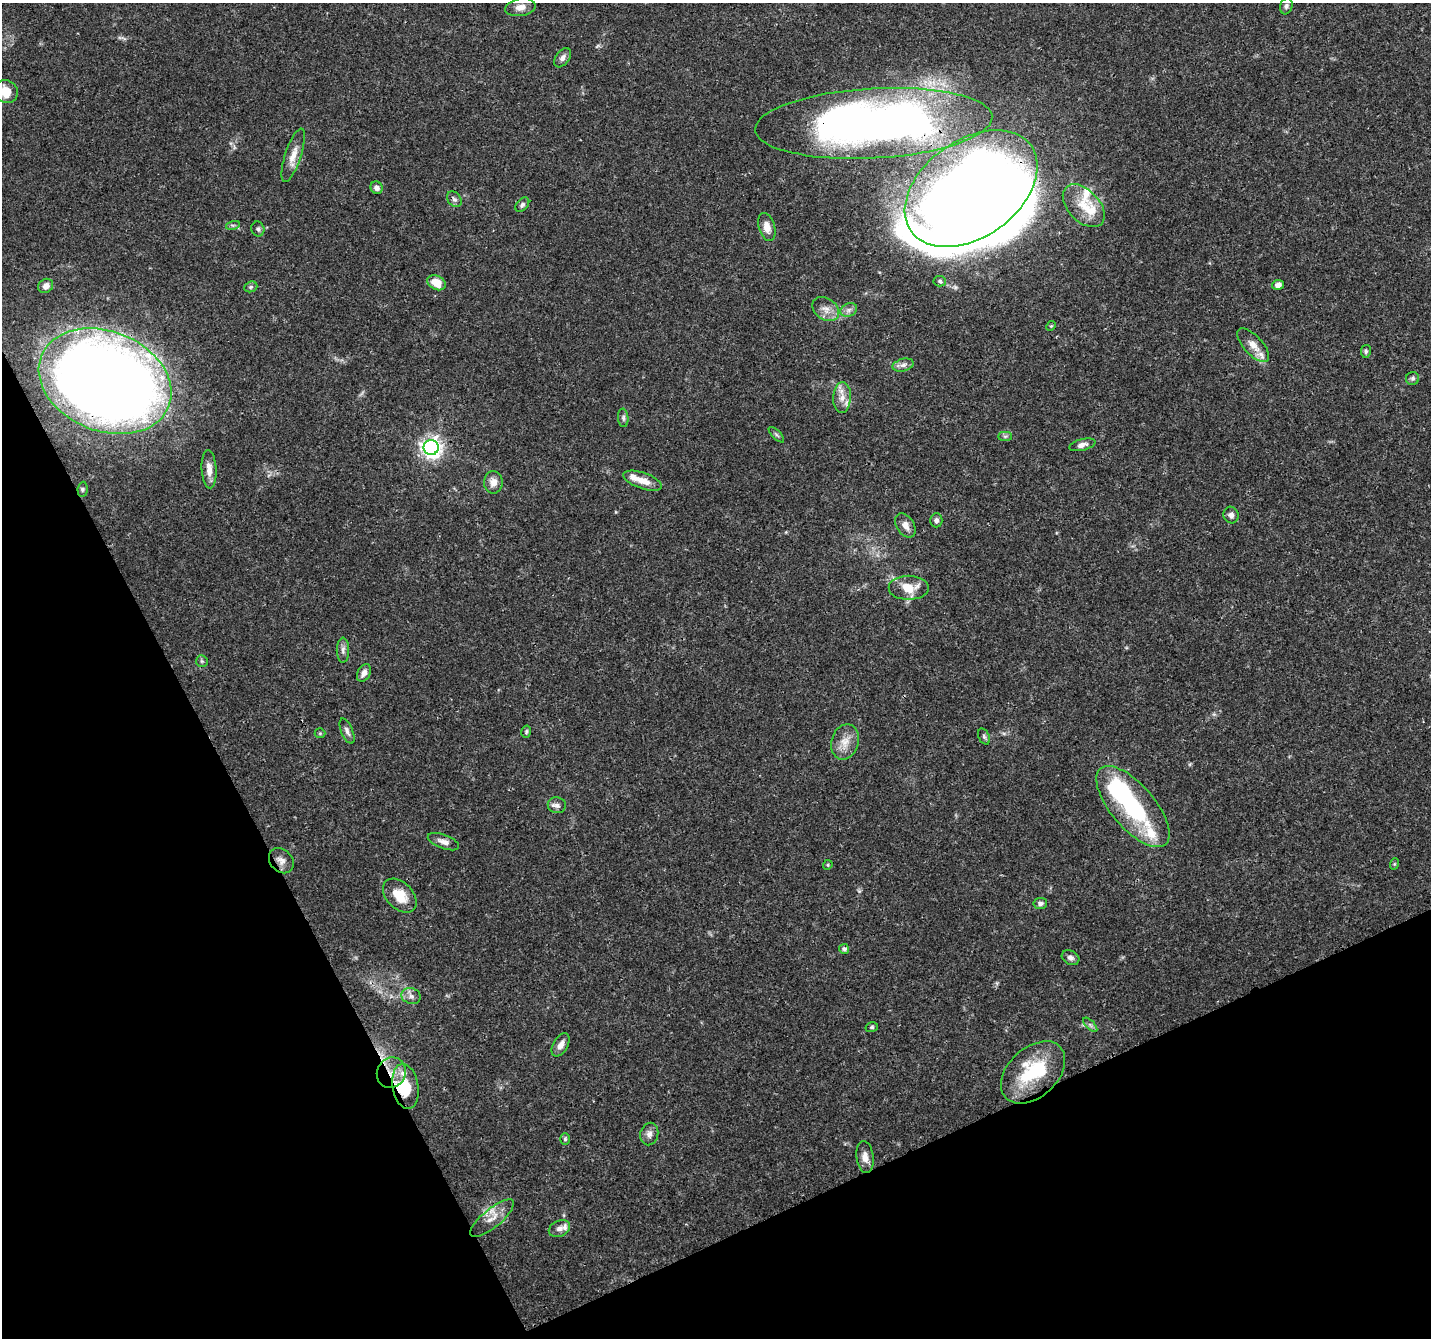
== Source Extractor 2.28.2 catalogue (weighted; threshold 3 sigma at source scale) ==
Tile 14 of 4 x 4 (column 2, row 4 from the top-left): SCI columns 1435-2863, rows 100-1435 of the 5728 x 5603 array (HDU 1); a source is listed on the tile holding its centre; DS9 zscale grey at full resolution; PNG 1433 x 1340 px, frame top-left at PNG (2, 3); each listed source drawn as its Kron ellipse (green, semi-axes under 4 px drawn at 4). Shown black and unused: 24% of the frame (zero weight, under 3 of 4 exposures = <1% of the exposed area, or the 3 px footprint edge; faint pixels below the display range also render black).
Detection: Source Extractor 2.28.2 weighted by HDU 2 'WHT'; one run over the whole footprint, this tile lists its part. Background 0.0255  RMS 0.0019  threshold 0.00867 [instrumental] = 3 sigma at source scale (4.5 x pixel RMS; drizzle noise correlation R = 1.50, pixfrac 1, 0.0396/0.0396 arcsec/px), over >= 5 px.
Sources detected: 86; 7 inside a brighter object's white glare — neither listed nor drawn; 8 inside a brighter listed object's ellipse — not listed separately; the other 71 listed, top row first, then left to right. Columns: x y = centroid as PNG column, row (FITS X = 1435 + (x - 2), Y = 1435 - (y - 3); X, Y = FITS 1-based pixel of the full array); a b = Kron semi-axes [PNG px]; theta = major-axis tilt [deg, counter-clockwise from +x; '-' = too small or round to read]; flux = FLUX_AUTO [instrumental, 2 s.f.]
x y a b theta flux
1286 6 8 6 72 0.51
520 7 15 8 10 1.6
563 58 11 6 53 0.79
6 92 12 11 - 3.9
874 123 119 35 3 150
293 155 28 8 72 2.3
377 188 6 6 - 0.77
971 189 74 48 36 210
454 199 8 6 -51 0.62
522 205 8 5 46 0.57
1084 206 25 15 -46 4.7
233 225 7 4 17 0.37
767 227 14 8 -74 1.7
258 229 7 6 - 0.49
940 281 6 5 - 0.36
436 283 10 7 -27 2.9
1278 285 6 5 - 1.1
46 286 8 6 40 1.2
251 287 7 5 21 0.39
826 309 15 10 -36 1.7
849 310 9 6 21 0.77
1051 326 5 4 - 0.22
1253 345 21 9 -48 2.1
1366 351 6 5 - 0.35
903 365 11 6 15 0.81
1413 378 6 6 - 0.4
105 381 69 50 -22 350
842 397 15 9 86 1.9
623 418 9 5 -86 0.46
776 435 10 4 -45 0.39
1005 436 7 4 0 0.37
1082 445 13 5 14 0.99
431 447 7 7 - 110
209 469 19 7 -87 1.9
643 481 20 8 -19 2.3
493 482 11 9 -88 1.5
83 489 7 5 85 0.34
1231 515 8 7 - 0.88
936 520 7 6 - 0.56
905 525 13 8 -57 1.4
909 588 20 12 0 3.8
343 650 12 6 90 0.76
202 661 6 5 - 0.32
364 673 9 6 60 1.1
347 731 13 5 -68 0.78
526 732 6 4 75 0.32
320 733 5 5 - 0.24
984 736 8 5 -64 0.41
845 742 18 13 75 2.6
557 805 9 8 - 0.83
1133 807 50 22 -49 20
443 842 16 7 -20 1.2
281 861 14 11 -47 1.4
1394 864 6 3 71 0.2
828 865 5 4 - 0.25
400 896 20 13 -45 3.9
1040 903 7 5 7 0.57
844 949 5 5 - 0.54
1071 958 9 7 -28 0.74
411 996 10 8 -17 0.97
1090 1025 9 3 -45 0.4
872 1027 6 5 - 0.32
561 1045 13 7 60 1.3
1033 1072 37 24 43 13
391 1073 16 14 62 3.1
405 1086 23 13 -80 5.9
649 1134 11 9 76 1.1
565 1139 6 4 90 0.31
865 1157 16 8 -83 1.5
492 1218 27 9 40 2.5
559 1229 11 8 25 0.95
Overlapping masked pixels (flux is a lower limit): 5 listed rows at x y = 874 123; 105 381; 1133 807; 391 1073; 405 1086
Isophote crosses this tile's border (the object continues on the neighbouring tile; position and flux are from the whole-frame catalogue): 1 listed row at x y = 6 92